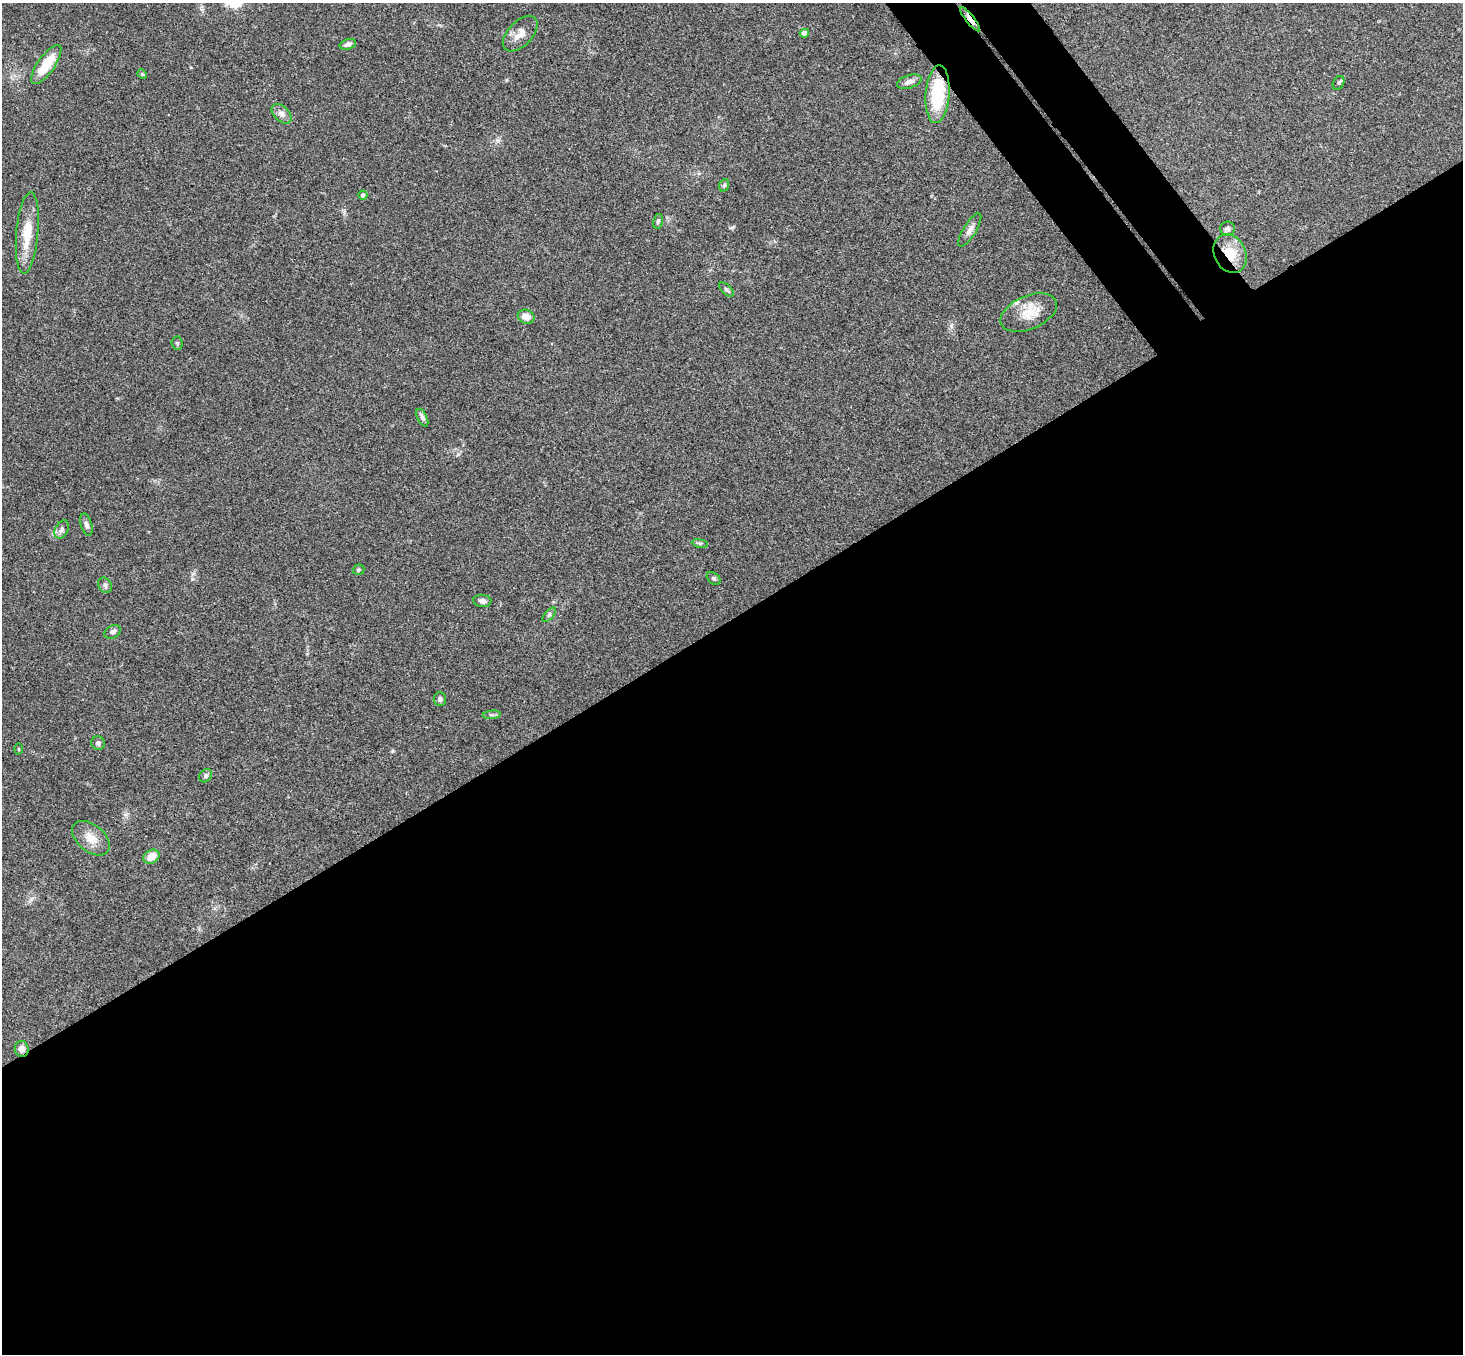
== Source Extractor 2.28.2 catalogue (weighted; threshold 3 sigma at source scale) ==
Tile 15 of 4 x 4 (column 3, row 4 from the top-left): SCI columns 2978-4438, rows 331-1682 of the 5950 x 5930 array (HDU 1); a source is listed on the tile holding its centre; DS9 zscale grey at full resolution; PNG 1465 x 1356 px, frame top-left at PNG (2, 3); each listed source drawn as its Kron ellipse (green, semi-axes under 4 px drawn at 4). Shown black and unused: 57% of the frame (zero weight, under 3 of 4 exposures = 6% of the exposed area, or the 3 px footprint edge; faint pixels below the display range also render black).
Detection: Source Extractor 2.28.2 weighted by HDU 2 'WHT'; one run over the whole footprint, this tile lists its part. Background 0.163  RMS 0.0074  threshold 0.0331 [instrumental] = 3 sigma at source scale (4.5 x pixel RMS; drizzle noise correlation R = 1.50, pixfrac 1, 0.05/0.05 arcsec/px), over >= 5 px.
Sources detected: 40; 1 inside a brighter listed object's ellipse — not listed separately; the other 39 listed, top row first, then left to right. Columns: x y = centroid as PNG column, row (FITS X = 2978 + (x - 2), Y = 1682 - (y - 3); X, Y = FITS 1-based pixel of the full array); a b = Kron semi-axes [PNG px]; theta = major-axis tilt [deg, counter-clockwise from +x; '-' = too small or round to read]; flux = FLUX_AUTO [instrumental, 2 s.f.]
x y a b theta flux
970 19 15 3 -51 5.3
804 33 4 4 - 5.6
520 34 21 12 46 8.1
348 44 8 5 17 2.5
46 64 23 8 55 20
142 74 5 4 - 0.9
909 82 13 6 17 3.9
1339 83 7 5 60 1.3
938 94 29 12 86 41
282 114 12 7 -44 3.4
724 185 6 5 - 1.3
363 195 4 4 - 1.9
658 221 7 4 79 1.5
1227 229 7 7 - 2.2
970 230 19 6 58 4.2
27 233 41 11 85 19
1230 254 20 15 -64 18
726 290 9 4 -42 1.5
1029 313 30 16 23 16
526 317 8 7 - 6.9
177 343 6 5 - 1.3
422 418 9 5 -65 2.5
86 525 11 5 -74 2.7
62 529 10 6 62 2.6
700 543 8 4 -9 1.4
359 570 6 5 - 1.1
714 578 8 5 -38 1.4
105 585 8 6 -55 2.1
482 601 9 6 -6 2.8
549 615 9 4 48 1.5
113 632 9 6 29 2.1
440 699 7 6 - 1.7
492 715 9 3 5 1.3
98 743 7 6 - 2.3
19 749 5 3 - 0.68
206 776 7 6 - 1.9
91 838 21 13 -40 10
151 857 8 6 29 8.8
22 1049 8 7 - 4.7
Overlapping masked pixels (flux is a lower limit): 4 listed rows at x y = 970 19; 938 94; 1230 254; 22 1049